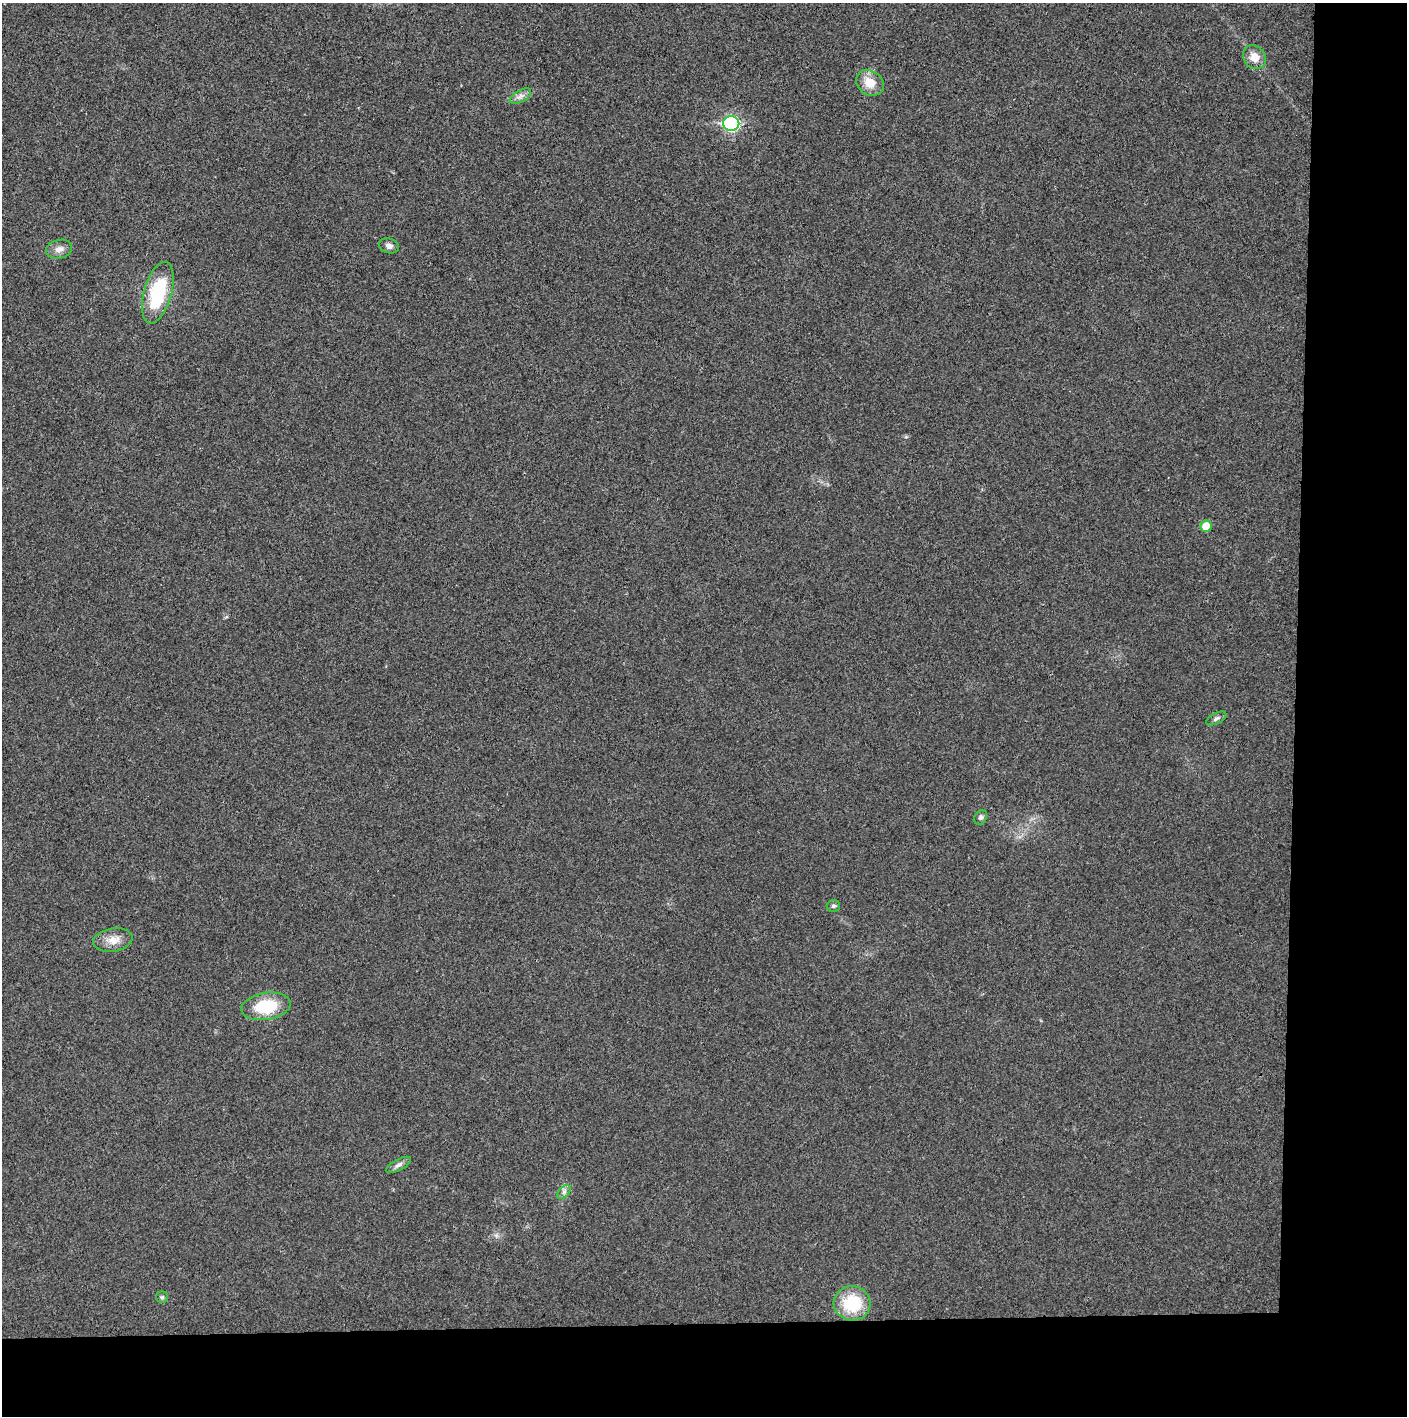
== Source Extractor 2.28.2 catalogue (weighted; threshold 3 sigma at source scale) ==
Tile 9 of 3 x 3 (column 3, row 3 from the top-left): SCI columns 2819-4223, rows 1-1414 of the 4227 x 4252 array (HDU 1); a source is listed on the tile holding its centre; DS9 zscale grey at full resolution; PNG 1409 x 1418 px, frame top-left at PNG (2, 3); each listed source drawn as its Kron ellipse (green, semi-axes under 4 px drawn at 4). Shown black and unused: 14% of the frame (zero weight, under 3 of 4 exposures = <1% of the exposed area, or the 3 px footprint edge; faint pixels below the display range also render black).
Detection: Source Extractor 2.28.2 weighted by HDU 2 'WHT'; one run over the whole footprint, this tile lists its part. Background 0.0248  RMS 0.006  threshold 0.0269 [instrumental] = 3 sigma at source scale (4.5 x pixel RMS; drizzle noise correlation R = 1.50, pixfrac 1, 0.05/0.05 arcsec/px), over >= 5 px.
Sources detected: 17; all 17 listed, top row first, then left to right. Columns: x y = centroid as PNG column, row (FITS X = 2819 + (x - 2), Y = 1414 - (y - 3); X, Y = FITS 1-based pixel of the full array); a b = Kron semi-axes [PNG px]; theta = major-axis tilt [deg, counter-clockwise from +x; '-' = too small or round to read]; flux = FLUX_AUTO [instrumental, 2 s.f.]
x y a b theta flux
1254 57 12 10 -50 7
870 83 14 12 -37 9.5
520 96 12 6 28 2.7
731 123 8 7 - 110
389 246 10 7 -20 2.5
59 249 13 9 14 3.7
158 293 32 13 74 38
1206 526 6 5 - 10
1216 718 11 5 28 1.7
981 817 8 6 56 1.6
833 906 7 6 - 1.2
113 940 20 11 9 7.4
266 1006 25 13 9 26
399 1165 14 5 27 2.2
564 1192 8 5 46 1.7
162 1297 6 5 - 1.2
852 1303 18 17 - 28